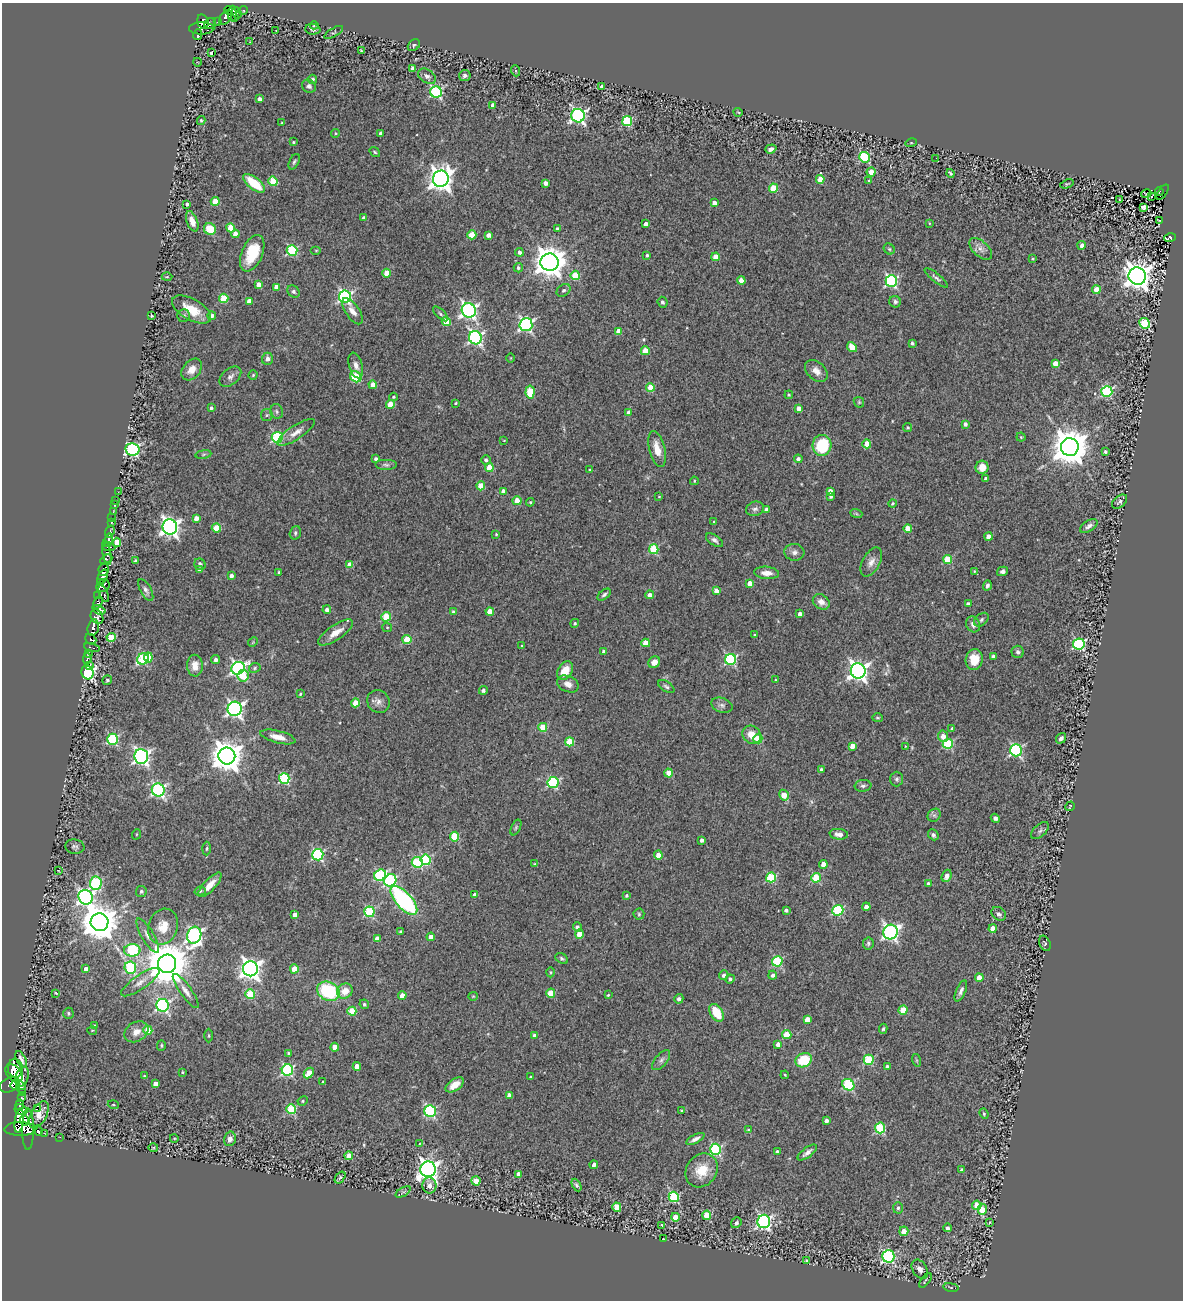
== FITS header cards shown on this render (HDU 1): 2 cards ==
NAXIS1  =                 1181
NAXIS2  =                 1298

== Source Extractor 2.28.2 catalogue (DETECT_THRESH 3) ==
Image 1181 x 1298 px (HDU 1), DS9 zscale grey, 1 PNG px = 1 image px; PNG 1185 x 1302 px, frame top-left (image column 1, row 1298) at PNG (2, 3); each listed source drawn as its Kron ellipse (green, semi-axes under 4 px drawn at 4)
Background 0.598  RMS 0.098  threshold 0.294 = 3 sigma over >= 5 px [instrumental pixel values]
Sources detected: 482; all 482 listed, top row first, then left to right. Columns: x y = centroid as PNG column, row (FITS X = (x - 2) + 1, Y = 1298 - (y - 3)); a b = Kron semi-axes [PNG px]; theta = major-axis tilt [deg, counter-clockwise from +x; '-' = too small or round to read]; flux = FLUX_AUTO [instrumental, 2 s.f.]
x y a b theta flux
228 10 4 3 - 110
243 11 5 3 - 27
232 13 7 3 86 130
237 13 6 4 -70 150
235 17 4 2 - 8.8
225 18 8 5 52 200
203 22 7 5 -74 420
218 22 3 2 - 17
210 23 6 5 - 200
314 25 4 3 - 8.5
202 28 12 6 1 160
313 29 8 5 -4 19
276 30 2 2 - 4
334 32 10 3 31 7.8
198 35 5 4 - 280
250 42 2 2 - 3.9
414 45 7 5 42 10
361 51 3 2 - 6.6
211 53 4 3 - 18
197 62 4 3 - 4.1
413 68 4 4 - 33
516 71 5 3 - 6.6
427 76 10 6 -34 24
465 76 6 5 - 17
313 79 4 4 - 11
309 86 7 6 - 16
602 87 4 3 - 35
436 92 6 5 - 910
259 99 4 3 - 29
493 105 4 4 - 42
738 112 5 3 - 5.3
578 116 7 6 - 1700
201 120 4 3 - 9.9
627 121 5 5 - 490
282 123 3 2 - 5.7
335 133 4 4 - 7.5
381 134 4 4 - 46
293 142 3 3 - 7.1
911 143 5 3 - 5.4
771 149 6 4 18 21
375 152 5 3 - 8.9
865 157 5 5 - 520
936 158 3 2 - 4.5
294 162 8 4 65 14
871 172 4 4 - 74
950 173 4 2 - 9.6
441 179 8 8 - 5800
820 179 4 4 - 110
273 181 5 4 - 220
869 181 4 3 - 10
254 183 13 6 -38 220
545 183 4 4 - 35
1067 184 7 4 21 8
774 188 4 4 - 250
1159 191 4 3 - 12
1163 192 9 2 55 7.7
1146 194 5 3 - 3.1
1152 196 3 2 - 4.2
1120 199 3 2 - 4.6
215 201 4 4 - 140
714 203 4 4 - 53
187 204 4 3 - 22
1143 207 4 4 - 13
363 218 4 3 - 11
1159 220 3 2 - 4.1
192 221 10 5 -70 63
929 223 4 2 - 5.2
646 224 4 3 - 32
231 228 5 4 - 130
210 229 6 5 - 150
557 229 4 4 - 18
235 234 4 4 - 55
472 235 4 4 - 170
489 235 4 4 - 36
1170 238 6 4 17 94
1082 245 4 4 - 29
889 249 6 5 - 11
981 249 13 7 -43 40
292 250 5 5 - 550
316 250 5 3 - 6.3
519 252 4 4 - 26
252 253 19 10 67 210
647 255 4 3 - 9.9
715 257 4 4 - 92
1032 259 3 2 - 5.7
549 262 9 8 - 11000
518 268 4 4 - 14
387 273 4 4 - 110
575 275 4 4 - 200
1137 276 9 8 - 7300
167 277 5 3 - 7.1
936 278 14 4 -39 20
741 280 4 4 - 100
891 281 6 5 - 1100
258 284 4 4 - 56
276 287 4 4 - 52
563 290 7 5 36 16
1096 290 4 4 - 140
293 291 7 5 -46 15
345 297 6 6 - 1300
224 298 4 4 - 250
249 301 4 4 - 71
662 302 5 4 - 15
895 302 6 5 - 19
191 310 22 10 -30 140
469 310 7 7 - 2100
352 311 15 7 -55 51
441 314 10 4 -43 15
184 315 6 6 - 14
152 316 3 3 - 7.5
212 316 4 4 - 18
446 321 5 4 - 150
1144 323 5 5 - 440
526 325 6 6 - 1500
619 332 4 4 - 75
475 338 7 6 - 1500
912 343 3 3 - 16
852 347 5 4 - 81
645 351 4 4 - 150
511 358 5 3 - 5.1
267 359 6 5 - 25
1055 363 4 4 - 82
356 365 13 6 -74 37
192 369 12 8 50 61
816 371 13 9 -43 52
253 375 4 4 - 7
230 377 12 8 40 31
356 377 6 5 - 320
373 385 4 4 - 75
650 387 4 4 - 150
1107 391 5 5 - 740
530 392 6 4 84 300
789 395 4 4 - 7.2
393 397 4 3 - 9.2
859 402 6 4 -45 8.2
455 403 3 2 - 7.4
390 404 4 4 - 120
211 408 4 3 - 15
799 408 4 4 - 41
277 411 7 6 - 16
628 412 4 4 - 37
267 415 6 6 - 13
965 424 4 4 - 26
907 428 4 4 - 9.9
296 432 22 7 33 52
277 437 5 5 - 600
1021 437 4 4 - 7.6
504 440 3 2 - 4.7
867 444 4 4 - 130
822 445 10 9 - 310
1070 447 9 9 - 18000
132 449 7 6 - 1100
657 449 18 8 -76 93
1105 452 3 3 - 16
203 454 8 4 9 12
376 459 4 3 - 22
798 459 4 4 - 20
486 460 5 4 - 19
386 465 11 5 0 20
489 467 4 4 - 150
982 467 6 6 - 59
589 470 3 2 - 6.7
986 478 3 3 - 15
694 481 4 4 - 6.5
481 486 4 4 - 130
503 491 4 4 - 51
830 491 4 4 - 46
118 492 2 2 - 4.5
831 496 4 3 - 15
659 497 4 3 - 5.3
115 501 2 2 - 7.4
517 501 4 4 - 75
530 502 4 4 - 7.8
1120 502 9 5 41 18
892 503 4 4 - 11
114 504 3 2 - 11
755 509 9 7 17 23
766 510 4 4 - 36
113 512 3 2 - 7.4
856 513 6 4 -20 9.4
112 518 2 2 - 6.4
196 518 4 4 - 48
714 522 4 3 - 12
111 523 3 3 - 18
1089 526 10 5 32 24
170 527 7 7 - 3300
216 528 4 4 - 200
908 529 4 4 - 110
110 532 6 3 72 230
295 533 7 5 71 15
496 534 3 3 - 6.5
989 537 4 4 - 70
108 540 7 3 78 170
714 540 10 5 -34 23
117 542 4 4 - 160
109 547 6 2 -8 150
654 549 5 4 - 360
794 552 10 8 -6 31
107 553 12 3 -79 810
106 559 6 4 28 530
948 559 4 4 - 300
135 560 4 3 - 8.7
871 562 16 8 62 50
200 564 6 5 - 18
350 565 4 4 - 100
200 569 4 4 - 24
104 570 6 5 - 1100
974 571 4 3 - 6.2
1003 571 5 4 - 18
279 572 3 3 - 11
767 573 12 6 -5 49
231 576 4 4 - 25
103 577 7 4 65 1500
100 583 3 2 - 250
750 583 4 4 - 69
987 585 5 3 - 18
103 586 7 6 - 730
146 590 12 5 -61 26
716 591 4 4 - 60
104 594 9 3 -67 70
604 595 8 4 38 16
649 595 4 4 - 41
98 596 4 3 - 160
821 602 9 7 -33 45
98 603 6 4 57 710
968 604 4 3 - 25
99 610 7 4 -20 580
327 610 4 4 - 31
453 612 3 3 - 14
490 612 4 4 - 110
800 614 4 4 - 38
97 617 7 6 - 430
386 617 5 4 - 280
981 620 8 5 41 15
575 623 4 4 - 9.7
973 624 8 6 -63 34
93 627 8 5 73 940
387 627 5 4 - 8
336 633 20 7 34 82
755 634 3 3 - 6.9
111 637 4 4 - 240
91 639 6 4 -41 810
407 639 4 4 - 230
253 642 5 4 - 7.1
646 643 4 4 - 140
1079 644 6 5 - 820
522 646 4 3 - 6.7
92 648 8 3 -11 42
604 652 4 3 - 24
1018 652 6 6 - 17
88 653 4 3 - 100
993 656 4 3 - 17
148 657 5 4 - 150
87 659 6 3 83 100
143 659 6 5 - 460
731 659 5 5 - 820
215 660 4 4 - 21
974 660 10 8 79 110
654 662 6 5 - 48
89 666 3 2 - 170
195 666 11 8 -87 72
238 668 7 6 - 1800
255 668 6 5 - 11
565 671 10 7 58 110
858 671 7 7 - 3400
87 672 7 6 - 1800
243 676 6 5 - 210
107 680 5 4 - 9.7
775 680 3 2 - 5.8
568 684 11 8 -23 45
666 687 9 5 -33 16
483 690 4 4 - 18
300 694 4 3 - 7.6
378 701 12 11 - 39
355 703 4 4 - 120
722 705 11 7 -19 28
235 709 7 7 - 2200
877 718 5 4 - 8.6
543 727 4 4 - 190
952 728 3 3 - 10
752 735 10 8 -42 87
943 736 6 5 - 53
278 737 18 6 -14 79
1061 738 5 4 - 22
112 739 5 5 - 690
758 739 4 4 - 190
570 742 4 4 - 280
948 744 5 5 - 500
852 746 4 4 - 60
905 746 3 2 - 4.2
1016 750 6 6 - 1000
141 756 7 7 - 2300
227 756 8 8 - 11000
821 769 3 3 - 16
669 773 4 4 - 120
284 778 5 5 - 530
897 779 7 6 - 16
553 783 5 5 - 640
863 786 8 6 7 17
158 790 6 6 - 1200
784 795 6 4 -60 120
1070 806 5 2 - 5.2
934 815 7 6 - 16
995 818 5 4 - 16
516 827 8 4 64 13
1040 831 11 6 43 20
137 834 5 3 - 6
839 834 9 5 -6 29
933 835 6 5 - 18
454 837 5 4 - 320
702 840 4 3 - 24
75 847 9 7 -8 20
207 848 7 3 88 8.9
318 855 5 5 - 760
658 855 4 4 - 92
426 860 5 5 - 600
417 862 6 5 - 440
535 864 4 4 - 7
823 864 4 4 - 79
58 871 4 2 - 4.4
380 875 6 5 - 670
947 876 6 5 - 42
771 877 5 5 - 440
816 878 5 4 - 310
390 880 6 6 - 770
96 883 6 6 - 660
928 883 4 3 - 18
210 885 16 6 47 68
141 891 5 5 - 14
200 891 6 4 17 12
475 895 4 4 - 43
626 896 4 4 - 13
86 897 7 7 - 1900
404 900 18 8 -49 1100
866 907 4 4 - 37
786 910 3 3 - 19
838 910 5 5 - 580
369 912 5 5 - 530
639 914 5 5 - 11
999 914 8 6 -37 22
295 915 4 4 - 65
99 922 9 9 - 17000
163 926 18 14 74 120
577 927 4 4 - 19
993 928 4 4 - 91
401 931 3 3 - 11
890 932 7 7 - 1800
580 934 4 4 - 120
148 935 20 6 -60 43
194 935 8 7 - 1800
431 937 4 4 - 74
377 939 4 4 - 65
868 943 6 5 - 13
1045 943 8 5 -66 14
132 950 8 6 2 630
562 958 7 5 -33 13
777 961 5 5 - 540
167 964 9 9 - 30000
130 968 6 5 - 530
86 969 4 4 - 41
251 969 7 7 - 4300
294 969 4 4 - 130
551 972 5 3 - 7.1
724 975 5 4 - 23
773 975 4 4 - 23
979 978 4 4 - 110
730 979 4 4 - 19
140 982 23 7 34 56
186 991 20 5 -54 42
328 991 12 9 -29 450
345 991 8 7 - 87
961 991 11 4 67 25
56 993 3 3 - 6.1
551 993 4 4 - 150
250 994 5 4 - 330
402 995 4 4 - 67
608 995 4 4 - 6.8
473 996 5 4 - 6.6
679 999 5 4 - 17
364 1004 5 4 - 11
162 1005 6 6 - 1100
903 1010 5 4 - 150
352 1011 4 4 - 150
68 1013 5 5 - 9.9
717 1013 10 6 -57 160
807 1019 4 4 - 88
94 1026 4 3 - 11
883 1029 5 4 - 10
92 1030 5 3 - 6
148 1030 4 4 - 210
136 1032 13 9 30 61
787 1035 4 4 - 170
209 1036 7 3 -90 7.3
534 1036 4 3 - 31
778 1044 4 4 - 37
161 1045 5 4 - 7.8
335 1047 4 4 - 89
289 1053 4 3 - 9.1
21 1059 9 4 -64 22
661 1060 12 6 50 27
804 1060 8 7 - 220
869 1060 5 5 - 440
916 1060 6 4 -71 9.1
357 1066 4 4 - 78
887 1067 4 4 - 26
15 1068 9 7 -82 2500
287 1070 5 5 - 850
182 1072 3 2 - 6
14 1073 10 7 -45 2600
309 1073 6 4 45 130
785 1075 4 3 - 5.4
144 1076 4 2 - 5.1
22 1077 10 6 71 770
530 1077 3 3 - 7.4
323 1082 3 3 - 9.6
155 1084 4 4 - 42
10 1085 11 7 25 1500
15 1085 5 4 - 1700
455 1085 10 6 35 78
848 1085 6 5 - 610
21 1087 6 4 -65 780
22 1093 3 3 - 23
509 1095 4 4 - 39
21 1098 3 3 - 31
303 1101 5 4 - 9.2
20 1105 5 3 - 280
113 1105 5 4 - 9.3
37 1109 3 2 - 970
291 1109 5 5 - 420
21 1110 7 5 -27 1100
681 1110 3 2 - 6.3
430 1111 6 5 - 750
984 1114 5 4 - 8.9
39 1115 14 8 61 53
24 1120 5 3 - 740
19 1121 12 4 83 7800
826 1121 4 3 - 26
880 1128 5 5 - 440
20 1129 16 6 1 3200
28 1129 21 6 90 1800
748 1129 4 2 - 5.4
38 1130 5 3 - 240
44 1133 3 3 - 7.5
60 1137 3 2 - 12
174 1138 4 3 - 5.7
230 1139 7 6 - 34
695 1139 10 4 27 28
419 1144 3 2 - 4.1
153 1148 5 3 - 5.3
716 1149 5 5 - 750
777 1152 4 4 - 42
807 1153 11 5 38 31
349 1156 4 4 - 72
594 1165 4 4 - 27
428 1169 8 7 - 4100
702 1170 18 15 54 150
962 1170 3 3 - 18
518 1174 4 4 - 50
340 1177 7 4 54 11
476 1181 4 4 - 110
429 1185 8 7 - 30
577 1185 7 4 -62 13
403 1192 8 3 31 11
674 1197 5 5 - 510
977 1205 4 4 - 120
617 1207 5 4 - 170
898 1208 6 5 - 13
982 1209 5 4 - 130
707 1215 4 4 - 170
675 1217 4 4 - 100
764 1221 6 6 - 1500
989 1222 4 2 - 5.4
736 1223 6 5 - 23
662 1226 3 3 - 13
947 1228 4 4 - 24
904 1231 5 4 - 60
663 1239 3 2 - 5
888 1256 6 6 - 980
806 1260 3 2 - 5.2
920 1269 10 7 -57 36
925 1280 8 2 51 9.1
951 1287 8 4 -9 8.8